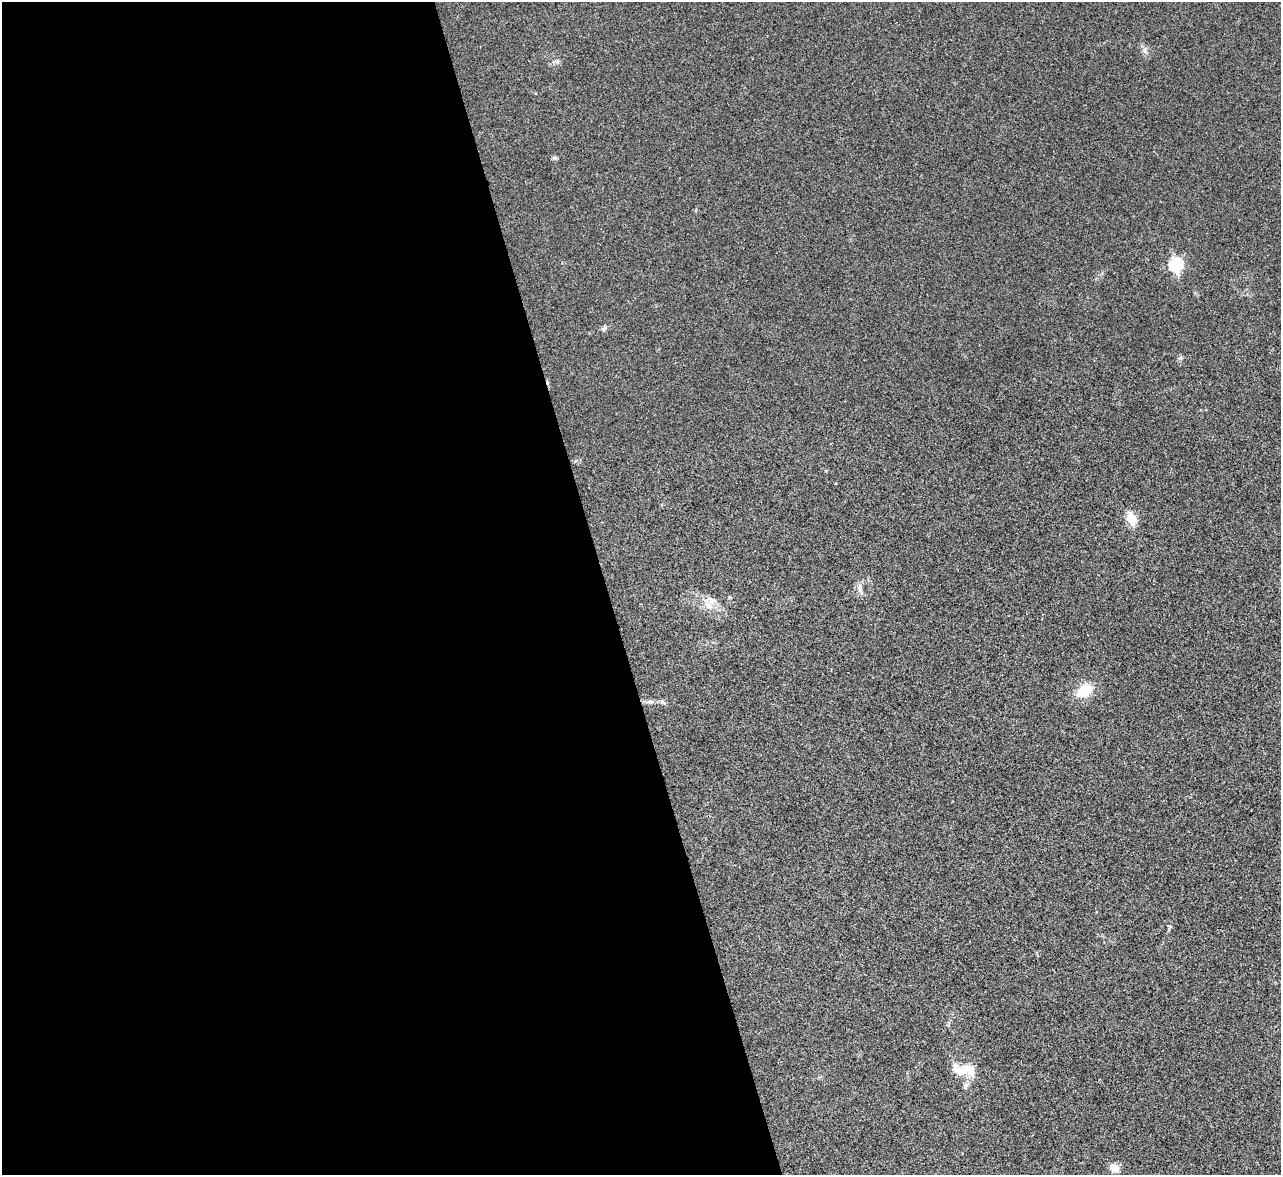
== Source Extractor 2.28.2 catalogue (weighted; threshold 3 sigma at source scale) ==
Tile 9 of 4 x 4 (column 1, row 3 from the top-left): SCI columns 4-1282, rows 1437-2609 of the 5119 x 5100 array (HDU 1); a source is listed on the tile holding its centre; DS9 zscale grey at full resolution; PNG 1283 x 1177 px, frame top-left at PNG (2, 2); no overlay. Shown black and unused: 47% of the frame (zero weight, under 3 of 4 exposures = <1% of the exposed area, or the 3 px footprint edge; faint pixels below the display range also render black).
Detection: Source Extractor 2.28.2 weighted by HDU 2 'WHT'; one run over the whole footprint, this tile lists its part. Background 0.0221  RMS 0.0044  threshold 0.0197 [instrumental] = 3 sigma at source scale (4.5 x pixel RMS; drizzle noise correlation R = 1.50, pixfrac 1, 0.05/0.05 arcsec/px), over >= 5 px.
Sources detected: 11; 1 inside a brighter listed object's ellipse — not listed separately; the other 10 listed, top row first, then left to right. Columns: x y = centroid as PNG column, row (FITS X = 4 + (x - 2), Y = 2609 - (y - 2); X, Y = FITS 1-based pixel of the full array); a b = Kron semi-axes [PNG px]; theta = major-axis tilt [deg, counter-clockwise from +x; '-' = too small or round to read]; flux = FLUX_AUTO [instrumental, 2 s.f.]
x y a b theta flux
555 158 6 5 - 0.87
1176 265 7 6 - 41
604 329 8 5 37 0.98
1131 518 6 5 - 20
860 587 7 4 -72 1.1
710 602 20 14 62 5.2
1084 690 14 10 33 13
650 701 10 4 0 1.3
967 1069 26 15 -16 7.8
1114 1168 11 9 -29 3.5
Unlisted compact peaks at least as high as the median listed source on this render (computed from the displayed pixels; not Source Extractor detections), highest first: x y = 1145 51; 557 62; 662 702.